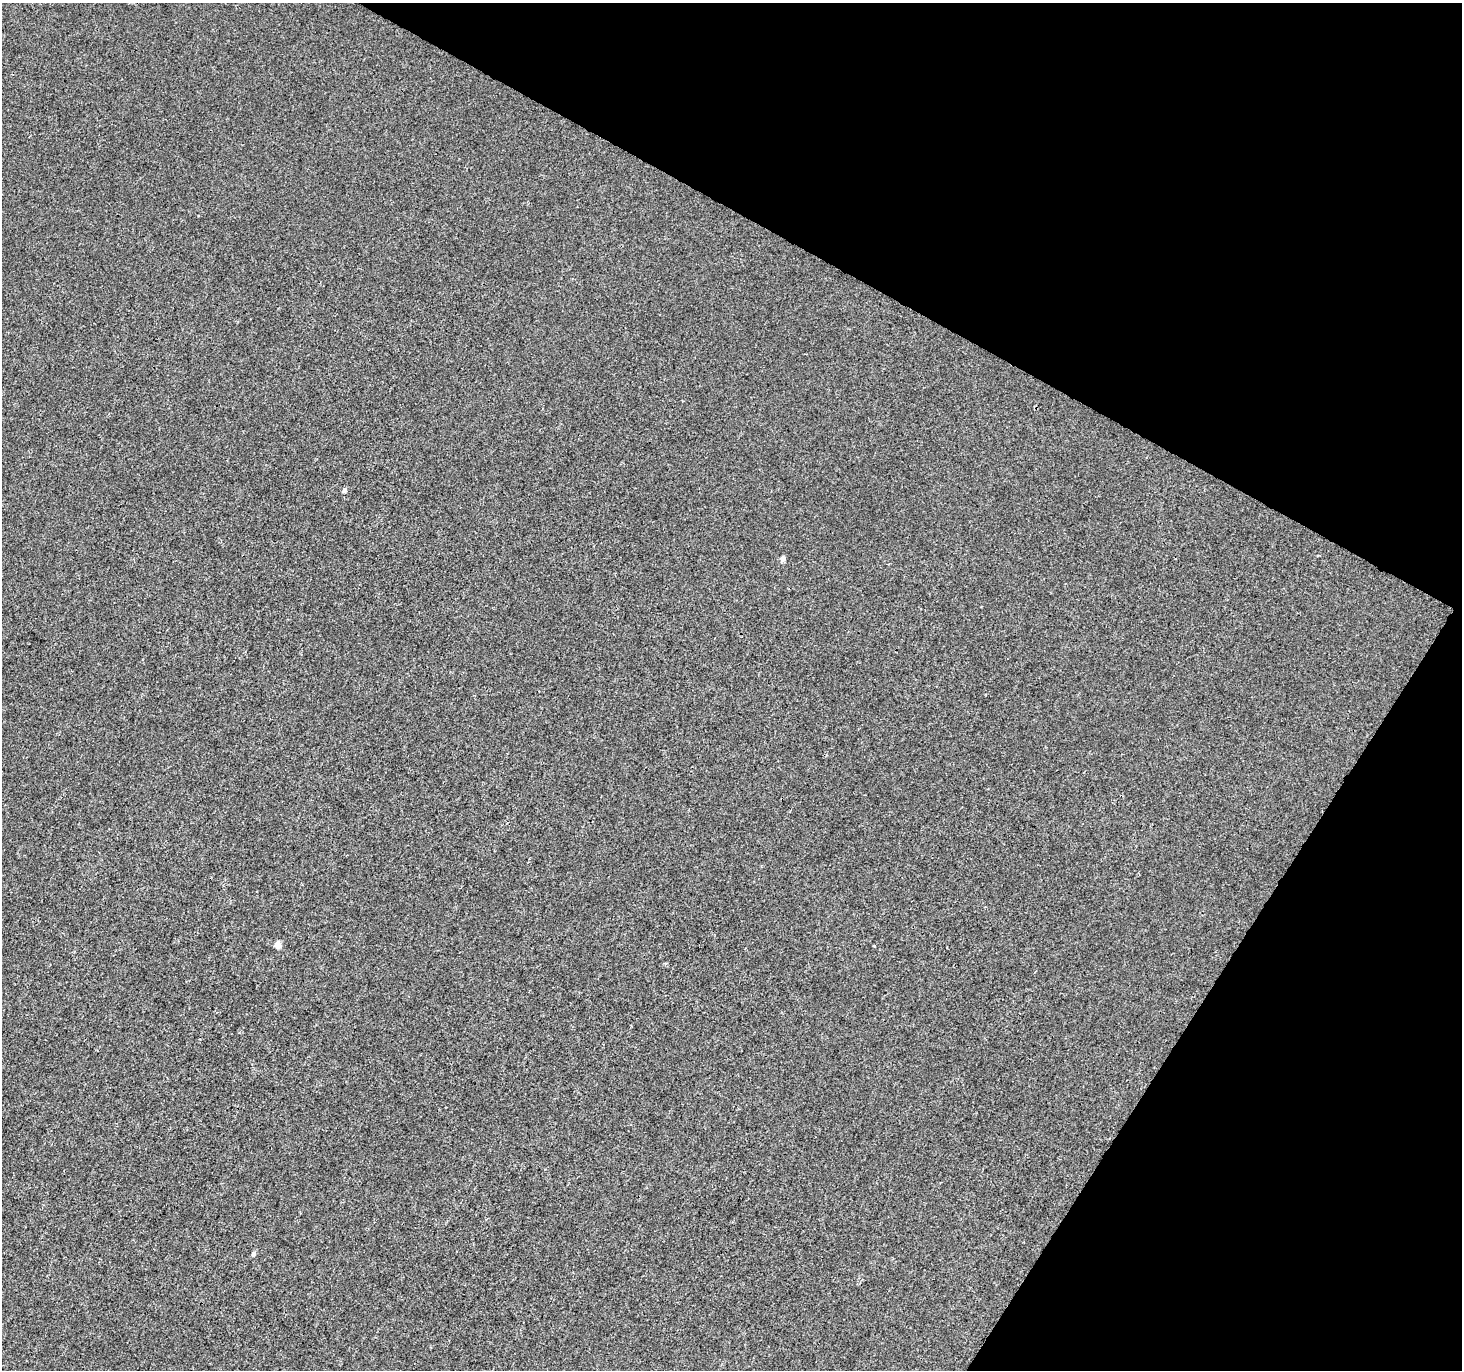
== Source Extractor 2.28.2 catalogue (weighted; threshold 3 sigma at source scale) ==
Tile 8 of 4 x 4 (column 4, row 2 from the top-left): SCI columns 4383-5842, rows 2934-4301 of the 5855 x 5932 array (HDU 1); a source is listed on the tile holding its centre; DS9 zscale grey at full resolution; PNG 1464 x 1372 px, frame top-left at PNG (2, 3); no overlay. Shown black and unused: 26% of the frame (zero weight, under 3 of 4 exposures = <1% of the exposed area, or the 3 px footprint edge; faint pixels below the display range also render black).
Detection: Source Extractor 2.28.2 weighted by HDU 2 'WHT'; one run over the whole footprint, this tile lists its part. Background 1.56e-04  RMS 0.0024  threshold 0.0106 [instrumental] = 3 sigma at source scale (4.5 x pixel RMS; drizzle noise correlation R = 1.50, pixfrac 1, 0.0396/0.0396 arcsec/px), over >= 5 px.
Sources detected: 5; all 5 listed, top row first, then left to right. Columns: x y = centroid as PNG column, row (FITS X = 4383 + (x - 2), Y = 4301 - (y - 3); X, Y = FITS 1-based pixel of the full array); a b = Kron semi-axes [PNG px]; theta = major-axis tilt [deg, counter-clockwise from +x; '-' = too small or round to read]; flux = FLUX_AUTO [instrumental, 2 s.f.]
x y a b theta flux
344 490 5 5 - 0.78
783 559 5 4 - 1.4
278 945 5 5 - 3.5
874 946 3 3 - 0.27
253 1254 5 4 - 0.73